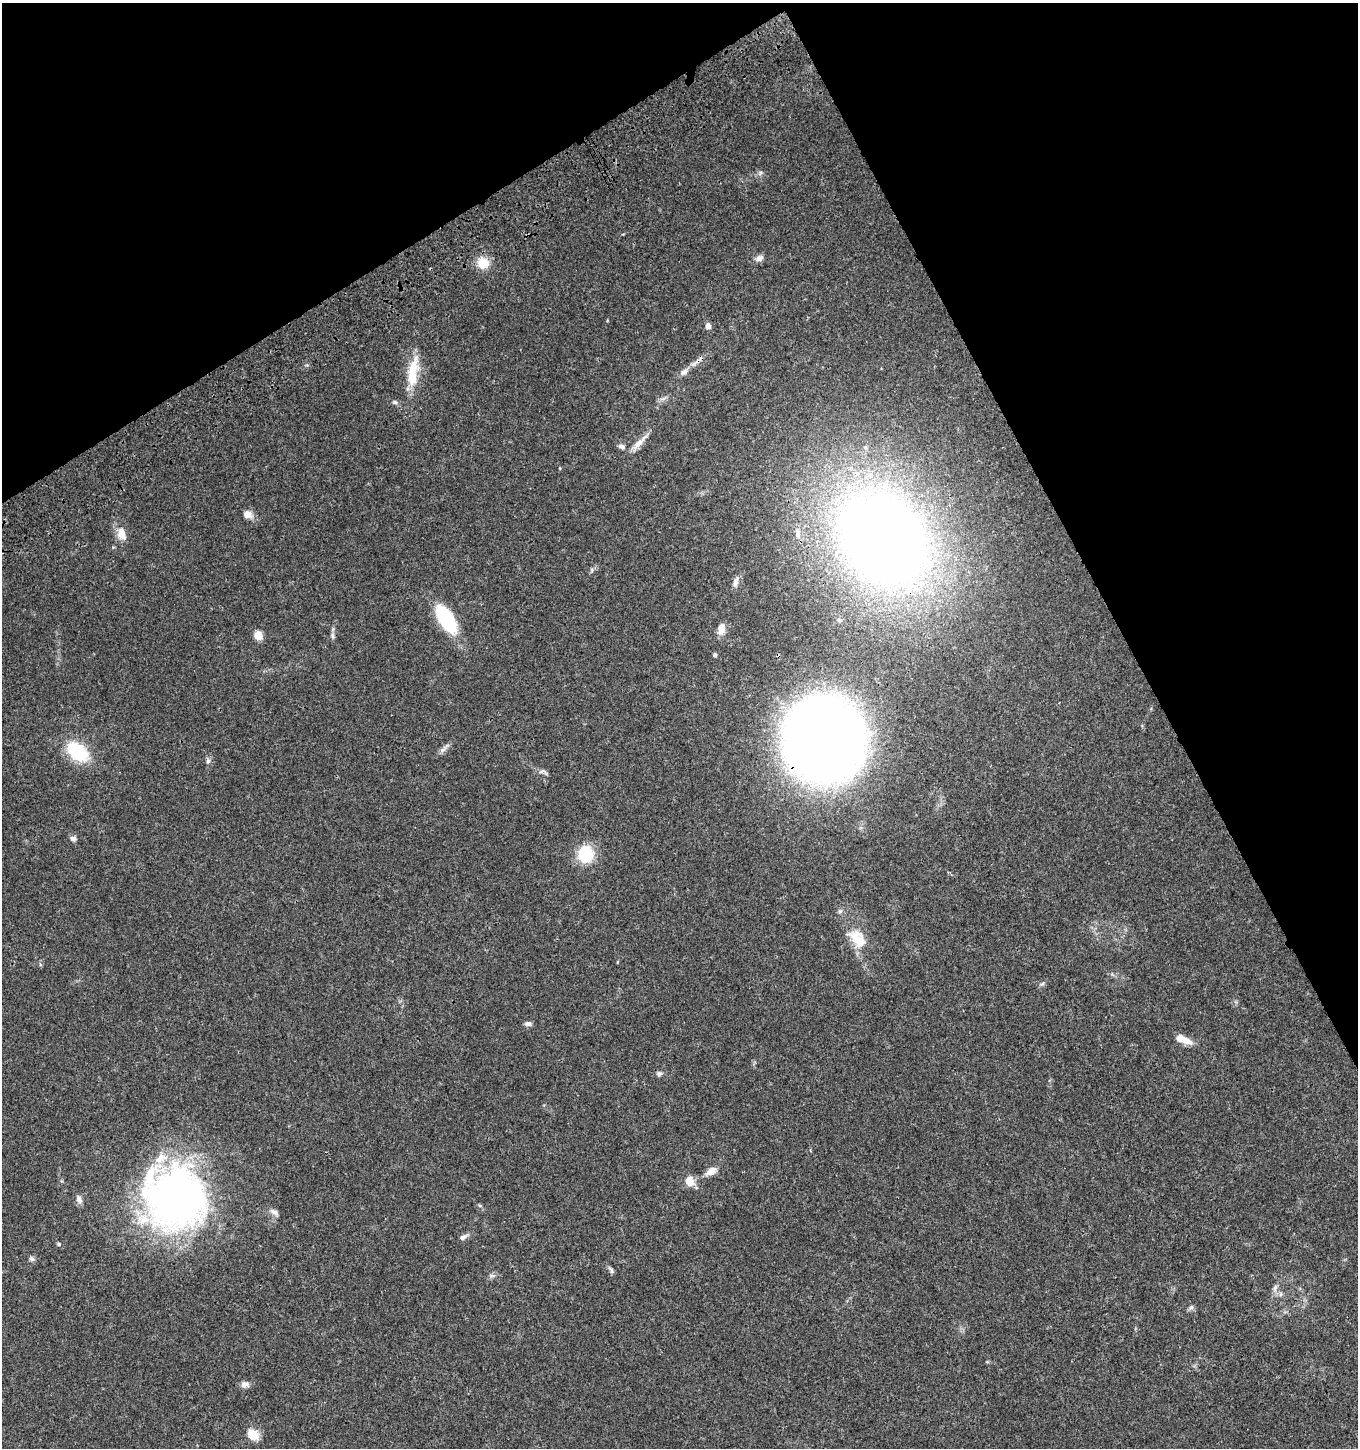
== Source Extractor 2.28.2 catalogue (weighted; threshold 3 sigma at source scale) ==
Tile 3 of 4 x 4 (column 3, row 1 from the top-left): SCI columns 2888-4243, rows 4451-5896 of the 5835 x 6003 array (HDU 1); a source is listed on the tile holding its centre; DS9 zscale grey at full resolution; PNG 1360 x 1450 px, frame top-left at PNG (2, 3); no overlay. Shown black and unused: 26% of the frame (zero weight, under 3 of 4 exposures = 6% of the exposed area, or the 3 px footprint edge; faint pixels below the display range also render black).
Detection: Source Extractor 2.28.2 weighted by HDU 2 'WHT'; one run over the whole footprint, this tile lists its part. Background 0.0349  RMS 0.0033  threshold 0.0149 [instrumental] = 3 sigma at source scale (4.5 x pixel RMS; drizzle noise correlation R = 1.50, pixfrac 1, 0.0396/0.0396 arcsec/px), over >= 5 px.
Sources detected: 49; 1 inside a brighter object's white glare — not listed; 2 inside a brighter listed object's ellipse — not listed separately; the other 46 listed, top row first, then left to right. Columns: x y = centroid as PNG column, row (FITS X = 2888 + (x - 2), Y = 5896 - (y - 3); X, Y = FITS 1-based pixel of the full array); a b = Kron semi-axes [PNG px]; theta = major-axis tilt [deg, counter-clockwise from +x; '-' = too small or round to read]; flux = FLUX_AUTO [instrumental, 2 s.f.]
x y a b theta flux
760 173 8 6 18 0.89
759 258 11 7 24 1.7
483 263 14 13 - 5.7
708 326 8 6 -86 1.4
413 367 36 13 75 8.6
684 372 11 8 44 1.6
395 402 7 5 -5 0.7
638 443 26 7 43 3.1
621 446 9 6 -18 1
247 514 9 8 - 2.9
798 533 16 6 -87 1.9
121 534 16 9 -75 4.2
883 538 79 61 -51 510
592 570 6 4 -90 0.51
735 582 12 6 78 1.7
446 619 31 14 -59 24
721 629 13 8 78 3
258 635 5 5 - 11
333 636 8 5 -67 0.78
715 655 4 4 - 0.85
824 739 57 54 80 430
444 748 19 5 44 1.4
77 752 24 15 -39 20
208 761 7 6 - 0.83
542 771 9 5 16 0.93
73 838 7 7 - 1.3
586 854 16 13 88 15
840 911 7 5 44 0.7
858 939 30 17 -47 8.7
1042 984 6 4 19 0.54
528 1024 9 6 -9 1.1
1183 1040 19 7 -22 4.7
659 1074 7 6 - 0.87
711 1171 14 8 31 2.7
690 1181 11 10 - 4
174 1198 72 69 -41 150
79 1199 12 7 -67 1.5
274 1212 13 7 -35 1.5
463 1237 12 6 30 1.3
59 1244 6 4 -18 0.53
31 1259 7 6 - 0.84
611 1270 12 5 -59 0.81
1275 1288 10 6 74 1.2
1191 1307 8 6 47 0.83
245 1385 11 7 4 1.6
253 1435 11 9 -39 6.3
Overlapping masked pixels (flux is a lower limit): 2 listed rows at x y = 684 372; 824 739